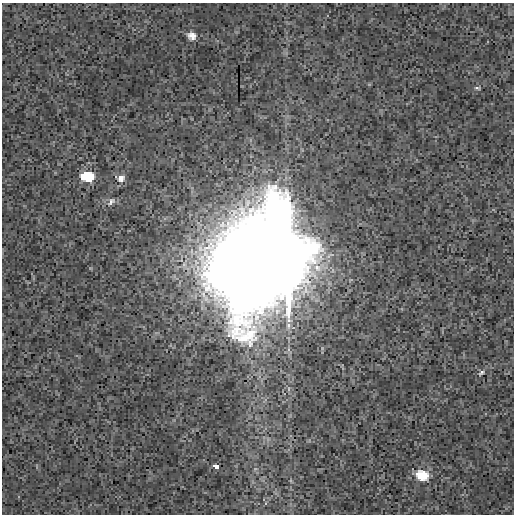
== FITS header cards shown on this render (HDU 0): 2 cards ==
NAXIS1  =                  512
NAXIS2  =                  512

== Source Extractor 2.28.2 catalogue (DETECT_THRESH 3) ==
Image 512 x 512 px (HDU 0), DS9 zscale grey, 1 PNG px = 1 image px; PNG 516 x 516 px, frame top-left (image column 1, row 512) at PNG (2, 3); no overlay
Background 2.81e-04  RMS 0.0028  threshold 0.00842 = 3 sigma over >= 5 px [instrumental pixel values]
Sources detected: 9; all 9 listed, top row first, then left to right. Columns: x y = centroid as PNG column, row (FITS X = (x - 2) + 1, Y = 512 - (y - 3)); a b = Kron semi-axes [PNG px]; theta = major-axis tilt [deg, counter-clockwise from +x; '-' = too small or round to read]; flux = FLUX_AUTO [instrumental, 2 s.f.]
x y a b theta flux
192 36 10 8 -26 1.5
477 88 7 4 -12 0.29
88 177 11 8 -8 7.8
121 178 10 8 42 1.1
111 201 13 8 50 0.78
260 260 46 40 10 7500
481 373 9 5 39 0.44
216 466 6 4 -9 0.7
423 475 11 8 -13 6.2